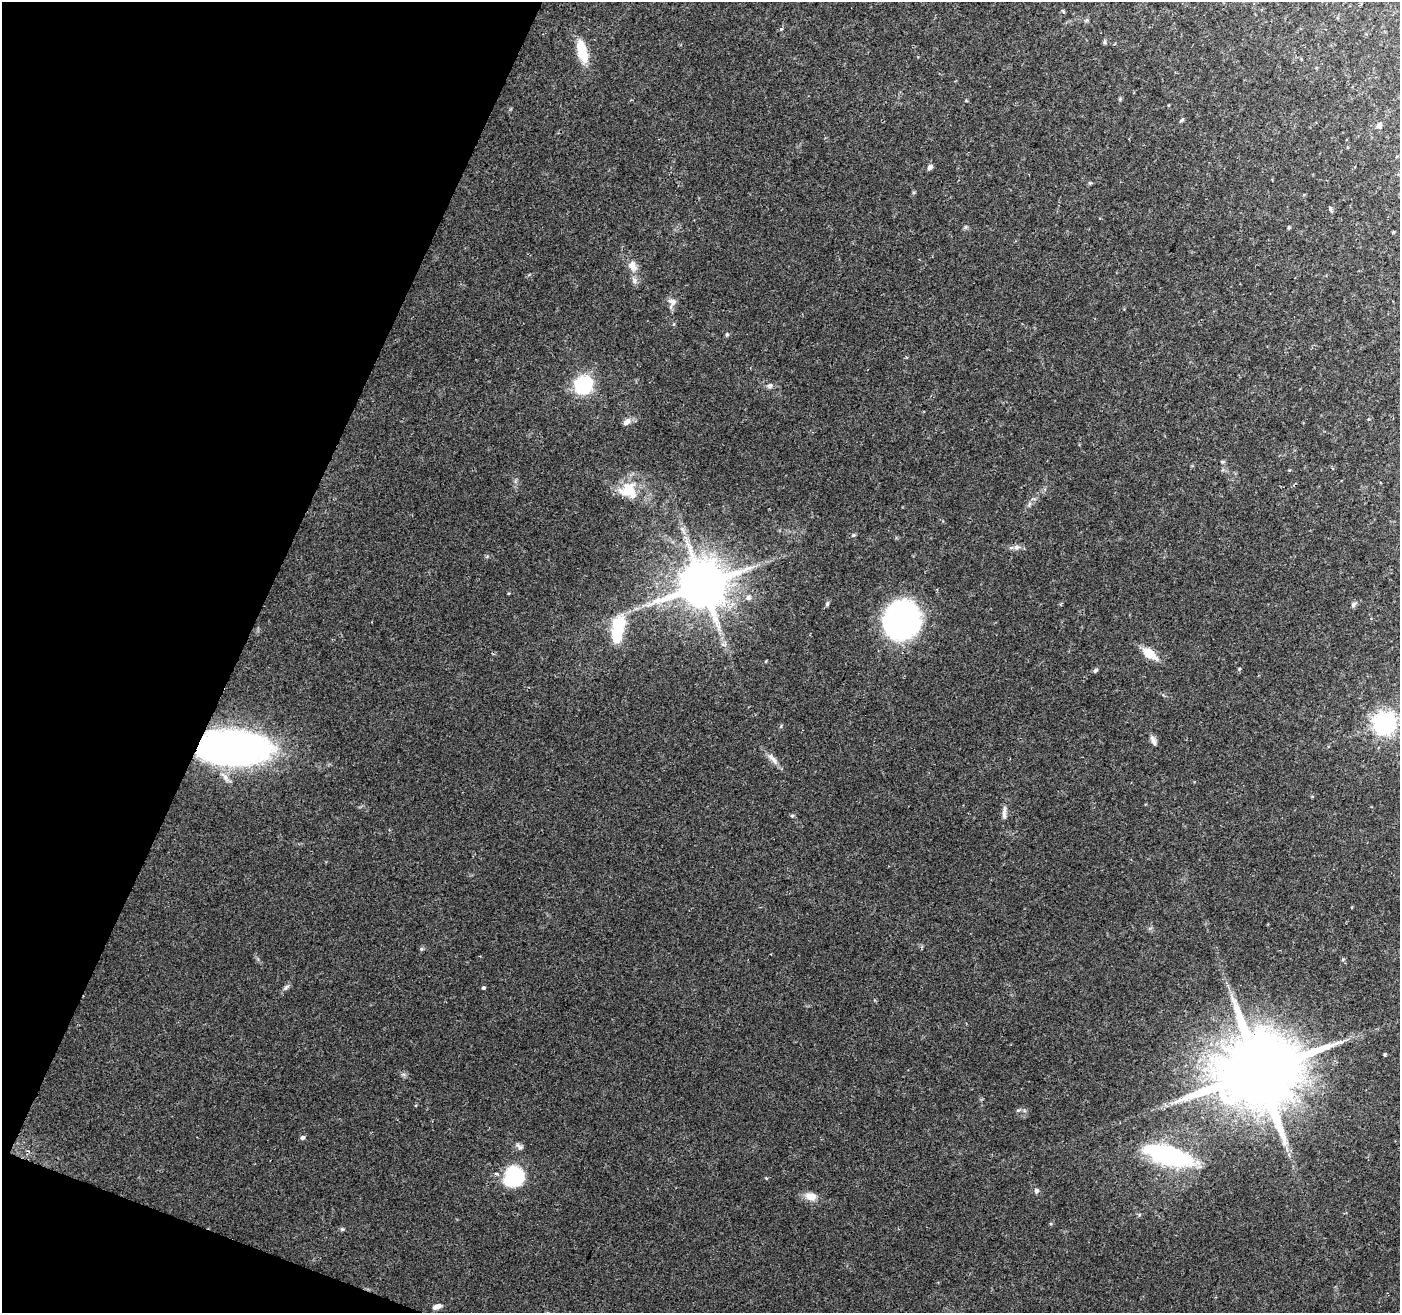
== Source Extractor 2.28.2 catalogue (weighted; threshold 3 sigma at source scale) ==
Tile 9 of 4 x 4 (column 1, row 3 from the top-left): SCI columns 9-1406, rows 1584-2894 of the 5598 x 5724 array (HDU 1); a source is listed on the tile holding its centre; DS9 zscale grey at full resolution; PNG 1402 x 1315 px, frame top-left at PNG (2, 2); no overlay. Shown black and unused: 19% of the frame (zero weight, under 2 of 3 exposures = <1% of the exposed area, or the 3 px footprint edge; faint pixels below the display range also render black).
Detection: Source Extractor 2.28.2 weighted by HDU 2 'WHT'; one run over the whole footprint, this tile lists its part. Background 0.0581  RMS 0.0063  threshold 0.0284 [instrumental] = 3 sigma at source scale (4.5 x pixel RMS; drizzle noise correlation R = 1.50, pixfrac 1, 0.0396/0.0396 arcsec/px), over >= 5 px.
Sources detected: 48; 1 inside a brighter listed object's ellipse — not listed separately; the other 47 listed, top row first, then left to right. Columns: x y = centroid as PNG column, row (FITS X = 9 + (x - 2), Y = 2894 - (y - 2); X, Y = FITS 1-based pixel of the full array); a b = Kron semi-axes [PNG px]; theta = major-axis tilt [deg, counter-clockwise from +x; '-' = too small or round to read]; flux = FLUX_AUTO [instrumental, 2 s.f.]
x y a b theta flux
1063 11 5 3 - 0.89
781 29 5 3 - 1.1
1104 42 6 4 89 0.87
582 51 29 11 -76 15
1379 125 5 5 - 2.9
930 167 7 6 - 1.8
1330 209 6 5 - 0.98
1289 227 5 4 - 0.73
632 266 14 10 -56 5.2
634 280 9 7 -71 2.2
672 302 11 8 -48 3.1
727 335 5 5 - 0.86
583 385 8 7 - 170
770 385 6 6 - 1.3
627 422 12 7 35 2.8
1222 462 6 4 0 0.72
628 491 25 20 -4 18
853 535 6 4 27 1
1017 547 8 6 1 2
703 585 13 12 - 3000
748 597 8 7 - 2.1
1353 604 8 5 52 1.5
902 620 25 23 63 200
617 632 24 13 81 24
1149 653 16 8 -36 12
1239 669 5 4 - 0.62
1095 670 5 4 - 1.3
1385 723 8 8 - 390
1153 741 14 6 -64 2.4
234 748 52 26 -2 290
773 759 20 6 -51 3.8
1004 813 19 5 87 2.8
792 816 5 5 - 0.83
421 949 6 4 72 0.83
1343 959 5 3 - 0.64
286 987 9 4 36 1.5
484 988 3 3 - 3.1
1385 1055 5 3 - 0.74
1259 1071 21 18 41 8800
302 1138 5 5 - 1.5
1168 1155 47 16 -16 86
496 1173 5 4 - 1.3
514 1176 14 12 61 68
1036 1191 7 5 66 1.4
811 1196 15 9 -5 5.7
342 1229 5 5 - 0.82
437 1306 10 5 20 2.9
Overlapping masked pixels (flux is a lower limit): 1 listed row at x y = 234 748
Unlisted compact peaks at least as high as the median listed source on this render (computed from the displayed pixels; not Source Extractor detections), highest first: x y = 965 227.